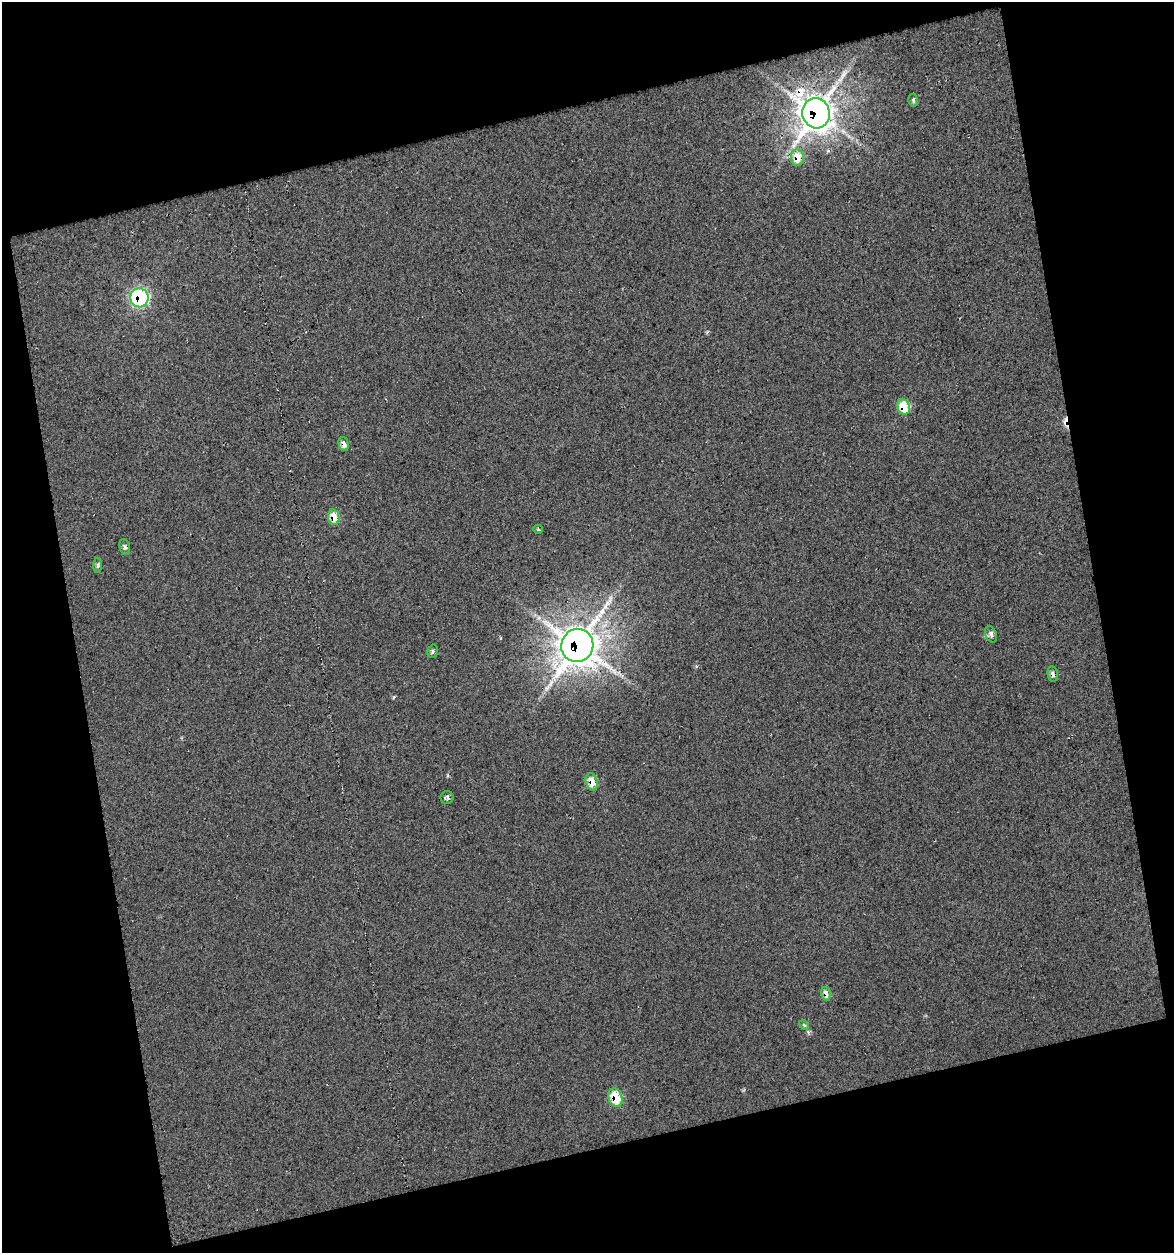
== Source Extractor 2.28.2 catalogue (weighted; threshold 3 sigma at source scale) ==
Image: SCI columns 21-1192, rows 1-1251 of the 1207 x 1251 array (HDU 1 of 3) = the unmasked area's bounding box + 8 px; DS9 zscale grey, full resolution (1 PNG px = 1 image px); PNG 1176 x 1255 px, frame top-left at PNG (2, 2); each listed source drawn as its Kron ellipse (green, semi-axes under 4 px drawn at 4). Shown black and unused: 29% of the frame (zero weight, under 3 of 5 exposures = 1% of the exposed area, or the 3 px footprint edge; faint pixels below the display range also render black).
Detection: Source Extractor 2.28.2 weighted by HDU 2 'WHT'. Background 0.02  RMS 0.051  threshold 0.231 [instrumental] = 3 sigma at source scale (4.5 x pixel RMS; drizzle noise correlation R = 1.50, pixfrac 1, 0.0396/0.0396 arcsec/px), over >= 5 px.
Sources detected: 20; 1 cosmic-ray / hot-pixel residue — neither listed nor drawn; the other 19 listed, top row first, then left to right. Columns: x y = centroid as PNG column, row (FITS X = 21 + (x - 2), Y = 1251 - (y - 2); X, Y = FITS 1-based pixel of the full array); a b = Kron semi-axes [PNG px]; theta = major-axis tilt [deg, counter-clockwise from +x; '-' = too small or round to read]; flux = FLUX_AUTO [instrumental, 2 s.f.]
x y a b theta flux
913 100 6 5 - 10
816 113 15 13 -76 6800
797 157 9 6 -88 82
139 298 9 9 - 690
904 407 8 6 -67 150
343 444 7 5 -76 32
334 517 8 5 -82 74
538 529 5 4 - 6.1
125 547 8 5 -75 12
98 565 7 4 89 11
991 634 8 5 -72 21
577 645 17 16 - 8600
433 651 7 5 74 11
1053 674 8 5 -80 20
592 782 9 6 -76 71
447 797 6 6 - 12
826 994 7 4 -74 33
804 1025 6 3 -44 6.6
615 1098 9 7 -71 140
Overlapping masked pixels (flux is a lower limit): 11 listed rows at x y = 816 113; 797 157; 139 298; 904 407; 343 444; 334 517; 577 645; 1053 674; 592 782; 826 994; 615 1098